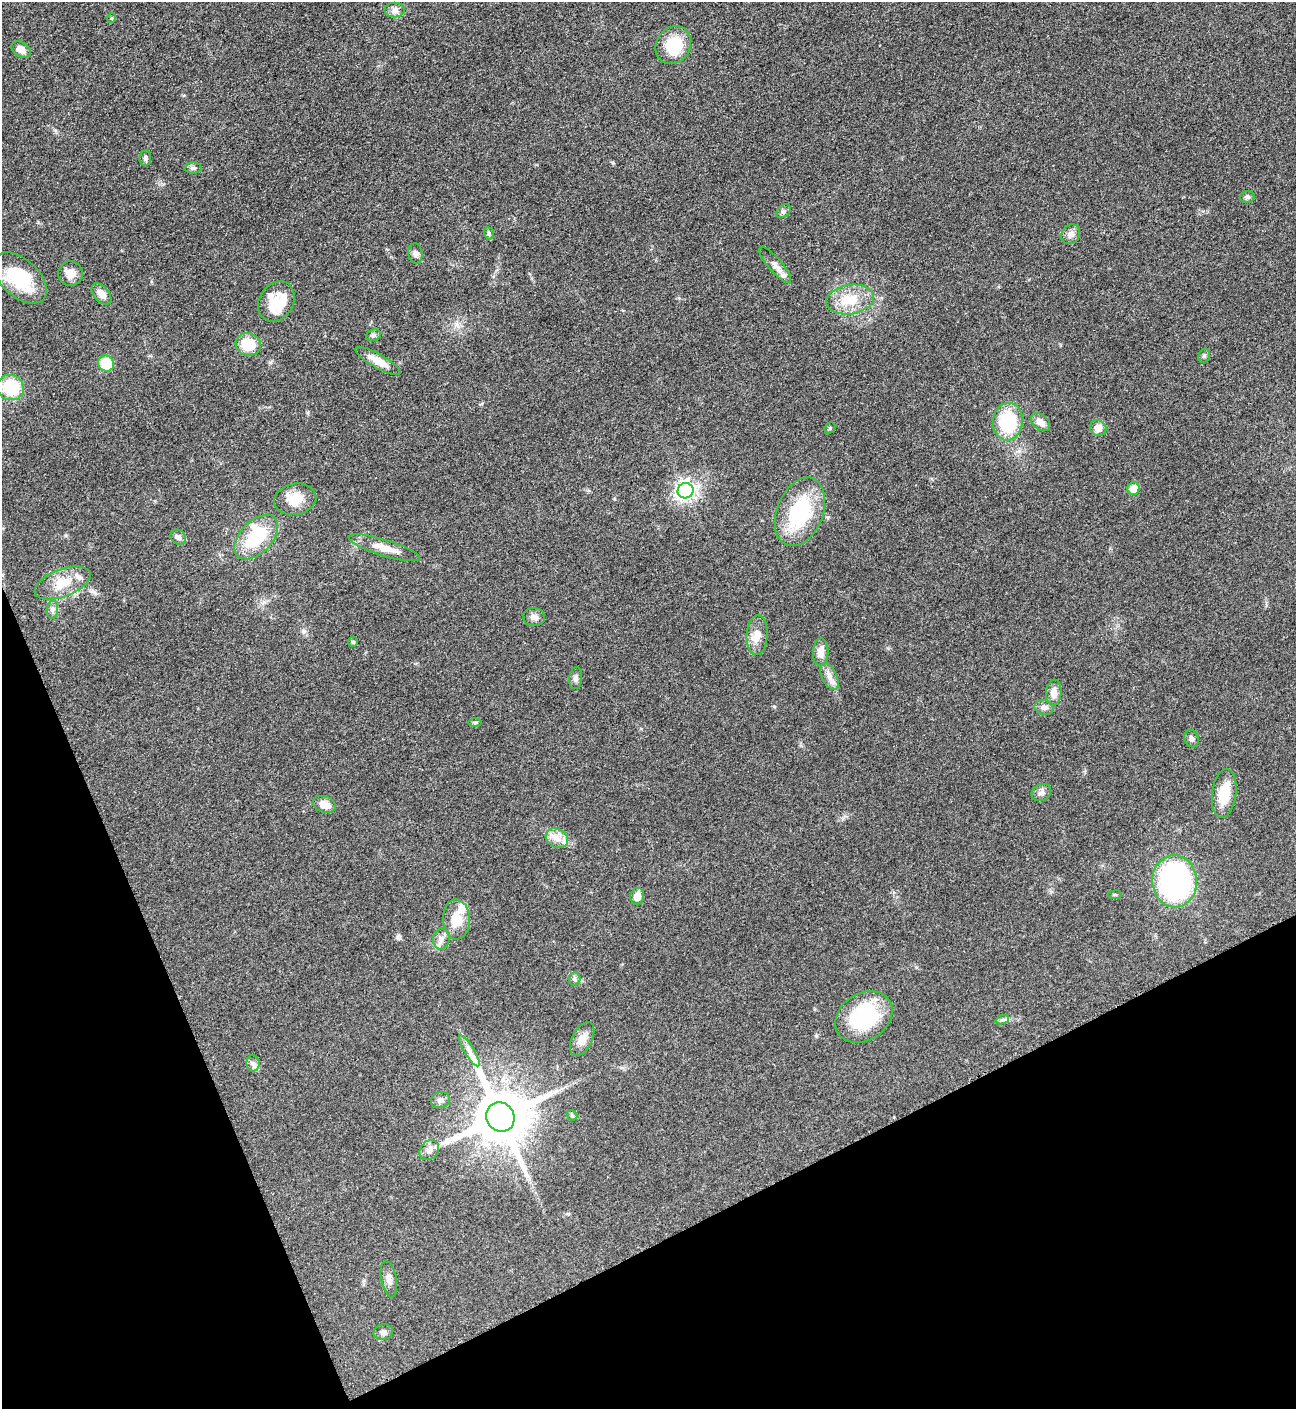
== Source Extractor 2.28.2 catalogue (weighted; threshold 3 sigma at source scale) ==
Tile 14 of 4 x 4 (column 2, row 4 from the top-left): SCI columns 1456-2749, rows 8-1414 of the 5635 x 5645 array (HDU 1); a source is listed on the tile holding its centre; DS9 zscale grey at full resolution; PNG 1298 x 1411 px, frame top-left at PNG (2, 2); each listed source drawn as its Kron ellipse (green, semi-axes under 4 px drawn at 4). Shown black and unused: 21% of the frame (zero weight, under 3 of 5 exposures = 1% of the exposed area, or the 3 px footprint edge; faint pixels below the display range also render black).
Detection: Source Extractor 2.28.2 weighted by HDU 2 'WHT'; one run over the whole footprint, this tile lists its part. Background 0.0916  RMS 0.0067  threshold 0.0302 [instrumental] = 3 sigma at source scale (4.5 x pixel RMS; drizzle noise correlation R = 1.50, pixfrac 1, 0.05/0.05 arcsec/px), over >= 5 px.
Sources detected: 73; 1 inside a brighter object's white glare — neither listed nor drawn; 5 inside a brighter listed object's ellipse — not listed separately; the other 67 listed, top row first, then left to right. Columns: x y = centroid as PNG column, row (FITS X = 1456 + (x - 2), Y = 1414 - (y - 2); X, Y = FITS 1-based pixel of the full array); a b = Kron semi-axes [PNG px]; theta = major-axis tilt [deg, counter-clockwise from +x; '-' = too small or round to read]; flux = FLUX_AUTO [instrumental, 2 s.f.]
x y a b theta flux
394 10 10 7 1 3
112 18 5 3 - 0.76
673 45 20 17 56 23
21 49 10 7 -34 5.8
145 158 8 6 82 1.8
193 168 8 5 0 1.7
1247 197 7 6 - 1.6
783 211 8 5 42 1.8
489 233 6 4 -71 1.1
1071 234 10 8 55 3.4
415 253 10 7 -84 2.4
775 265 23 7 -49 4.9
70 274 12 12 - 6.1
20 278 32 18 -42 38
101 294 12 7 -49 5.5
850 300 24 14 9 17
276 301 21 17 56 12
373 335 7 5 20 1.5
248 344 12 11 - 19
1204 356 7 5 74 1.3
378 361 25 7 -30 8.4
106 364 8 8 - 19
11 387 13 12 - 32
1008 422 19 15 84 40
1040 422 11 7 -40 5.3
830 428 6 5 - 1
1098 428 8 8 - 5
1134 488 6 6 - 7.8
685 491 8 7 - 310
295 499 21 15 11 12
800 512 36 23 68 53
178 537 8 7 - 2.7
256 537 27 16 46 34
384 548 37 8 -17 10
63 583 29 13 21 15
52 610 9 6 85 2.3
534 617 11 9 -8 3.3
757 635 20 10 86 7.1
353 642 5 5 - 0.94
821 652 14 7 87 6.9
829 676 14 7 -65 4.7
576 678 11 6 83 2.3
1054 693 13 7 84 5.4
1044 707 9 7 -12 2.8
475 722 6 4 1 1.1
1191 738 9 7 -70 2.4
1041 793 10 8 27 2.9
1224 793 24 12 82 19
324 804 12 8 -20 6.4
557 838 12 9 -30 5.7
1175 881 26 22 -87 140
1115 895 7 3 8 0.89
637 896 8 7 - 4.7
456 919 20 13 -87 13
441 939 11 8 79 3.9
574 979 6 6 - 1.5
864 1017 31 23 33 53
1002 1020 7 4 19 1.4
582 1039 18 10 64 6.8
469 1051 18 5 -58 4.2
253 1063 8 6 -87 2.2
440 1100 10 8 13 3.2
572 1115 6 4 -44 1
500 1117 15 14 - 4500
429 1150 11 9 47 3.7
389 1279 18 7 -79 4.3
383 1332 10 7 12 2.8
Unlisted compact peaks at least as high as the median listed source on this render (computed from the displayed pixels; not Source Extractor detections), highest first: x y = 270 362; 816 1036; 397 937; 774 706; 613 163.